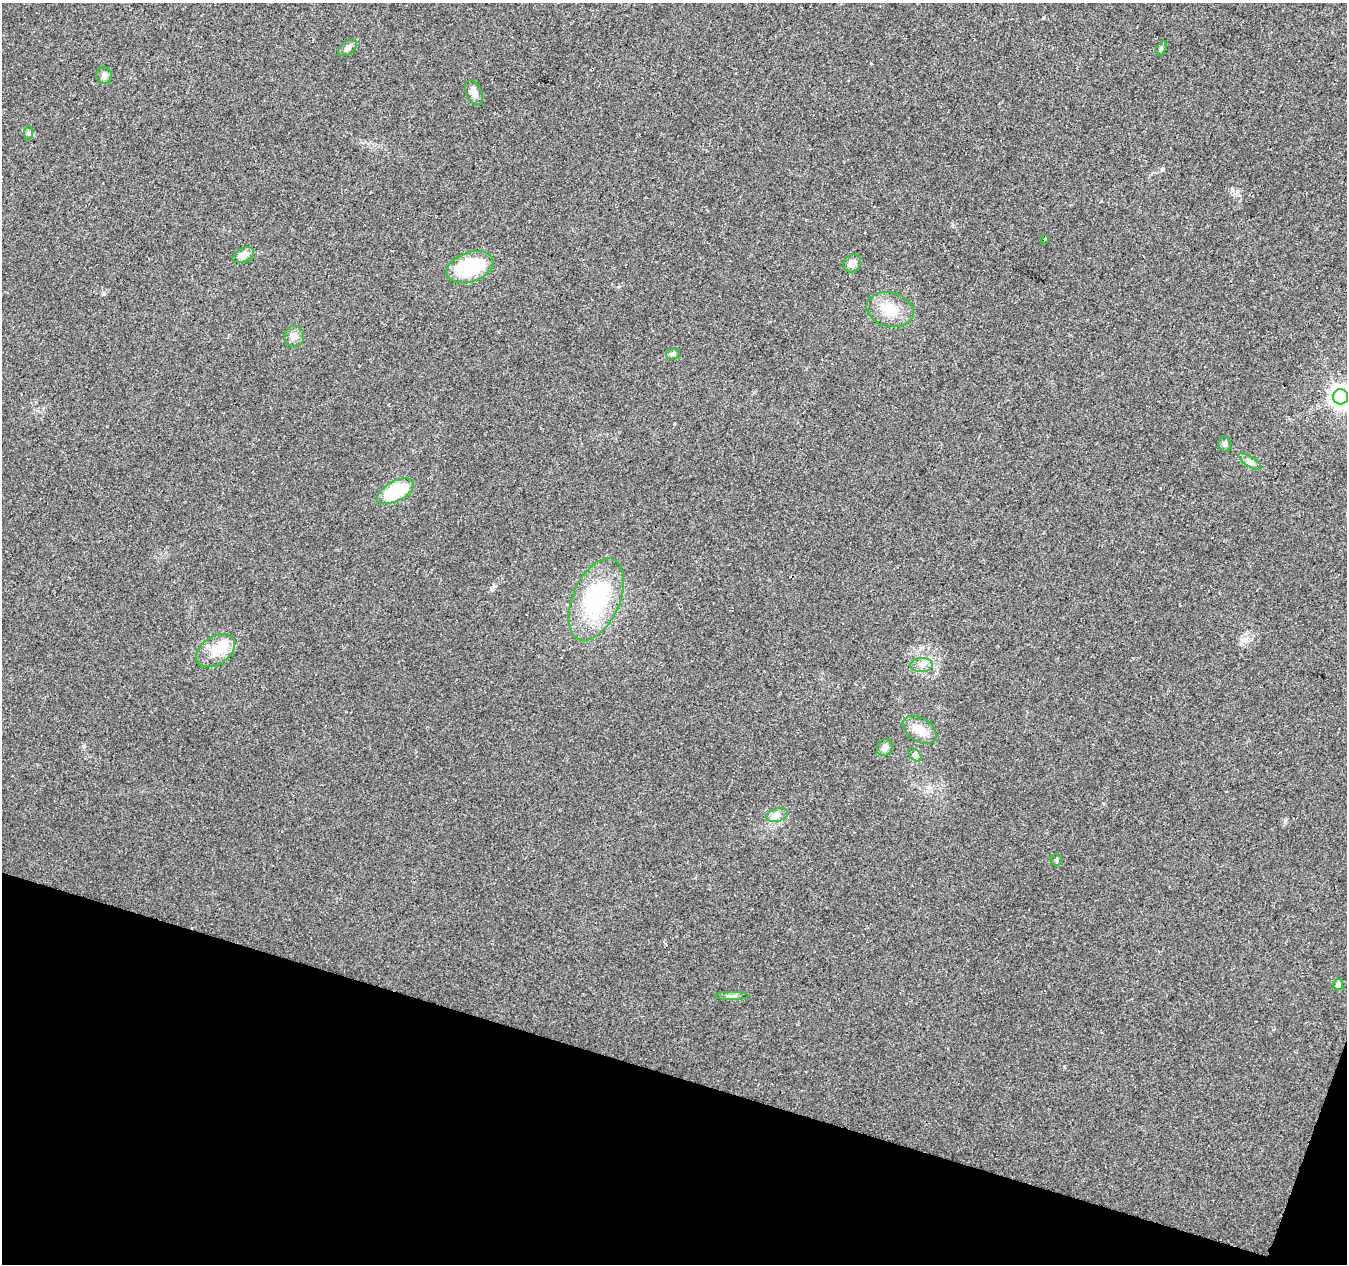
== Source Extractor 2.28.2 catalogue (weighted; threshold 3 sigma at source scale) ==
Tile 15 of 4 x 4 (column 3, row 4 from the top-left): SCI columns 2691-4035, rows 215-1476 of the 5387 x 5542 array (HDU 1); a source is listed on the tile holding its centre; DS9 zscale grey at full resolution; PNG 1349 x 1266 px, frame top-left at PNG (2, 3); each listed source drawn as its Kron ellipse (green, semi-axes under 4 px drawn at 4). Shown black and unused: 15% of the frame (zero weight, under 2 of 3 exposures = <1% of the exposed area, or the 3 px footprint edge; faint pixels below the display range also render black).
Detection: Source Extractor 2.28.2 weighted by HDU 2 'WHT'; one run over the whole footprint, this tile lists its part. Background 0.0422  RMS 0.008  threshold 0.036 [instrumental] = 3 sigma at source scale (4.5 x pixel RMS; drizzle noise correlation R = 1.50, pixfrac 1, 0.0396/0.0396 arcsec/px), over >= 5 px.
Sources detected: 28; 2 inside a brighter listed object's ellipse — not listed separately; the other 26 listed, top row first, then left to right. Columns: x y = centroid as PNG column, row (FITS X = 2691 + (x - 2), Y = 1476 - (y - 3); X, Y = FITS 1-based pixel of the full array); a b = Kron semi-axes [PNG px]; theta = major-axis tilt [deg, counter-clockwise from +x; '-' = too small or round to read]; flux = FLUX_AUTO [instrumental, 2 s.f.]
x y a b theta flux
348 48 11 6 37 3.1
1161 49 8 4 64 1.3
104 75 8 8 - 3.3
474 92 13 7 -65 4.7
29 133 7 4 89 1.6
1045 239 4 3 - 0.91
243 255 11 6 29 6.7
852 263 9 8 - 5.7
470 267 24 15 19 52
890 309 24 17 -15 19
294 336 10 10 - 5.2
673 354 7 5 17 1.9
1341 397 8 7 - 550
1225 444 7 6 - 2.1
1250 462 13 5 -33 3.2
395 491 20 10 28 47
596 599 43 23 66 75
215 651 21 14 32 14
922 665 11 7 2 4.1
920 730 18 11 -32 12
885 747 9 7 59 3.7
915 755 8 5 -45 1.9
777 815 11 6 15 4
1057 860 6 5 - 1.5
1338 984 5 5 - 5.1
732 996 17 4 0 2.6
Isophote crosses this tile's border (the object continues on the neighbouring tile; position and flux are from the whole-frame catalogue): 1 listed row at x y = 1341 397
Unlisted compact peaks at least as high as the median listed source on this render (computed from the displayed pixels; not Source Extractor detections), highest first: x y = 1285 820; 1162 169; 674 424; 1043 18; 83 746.